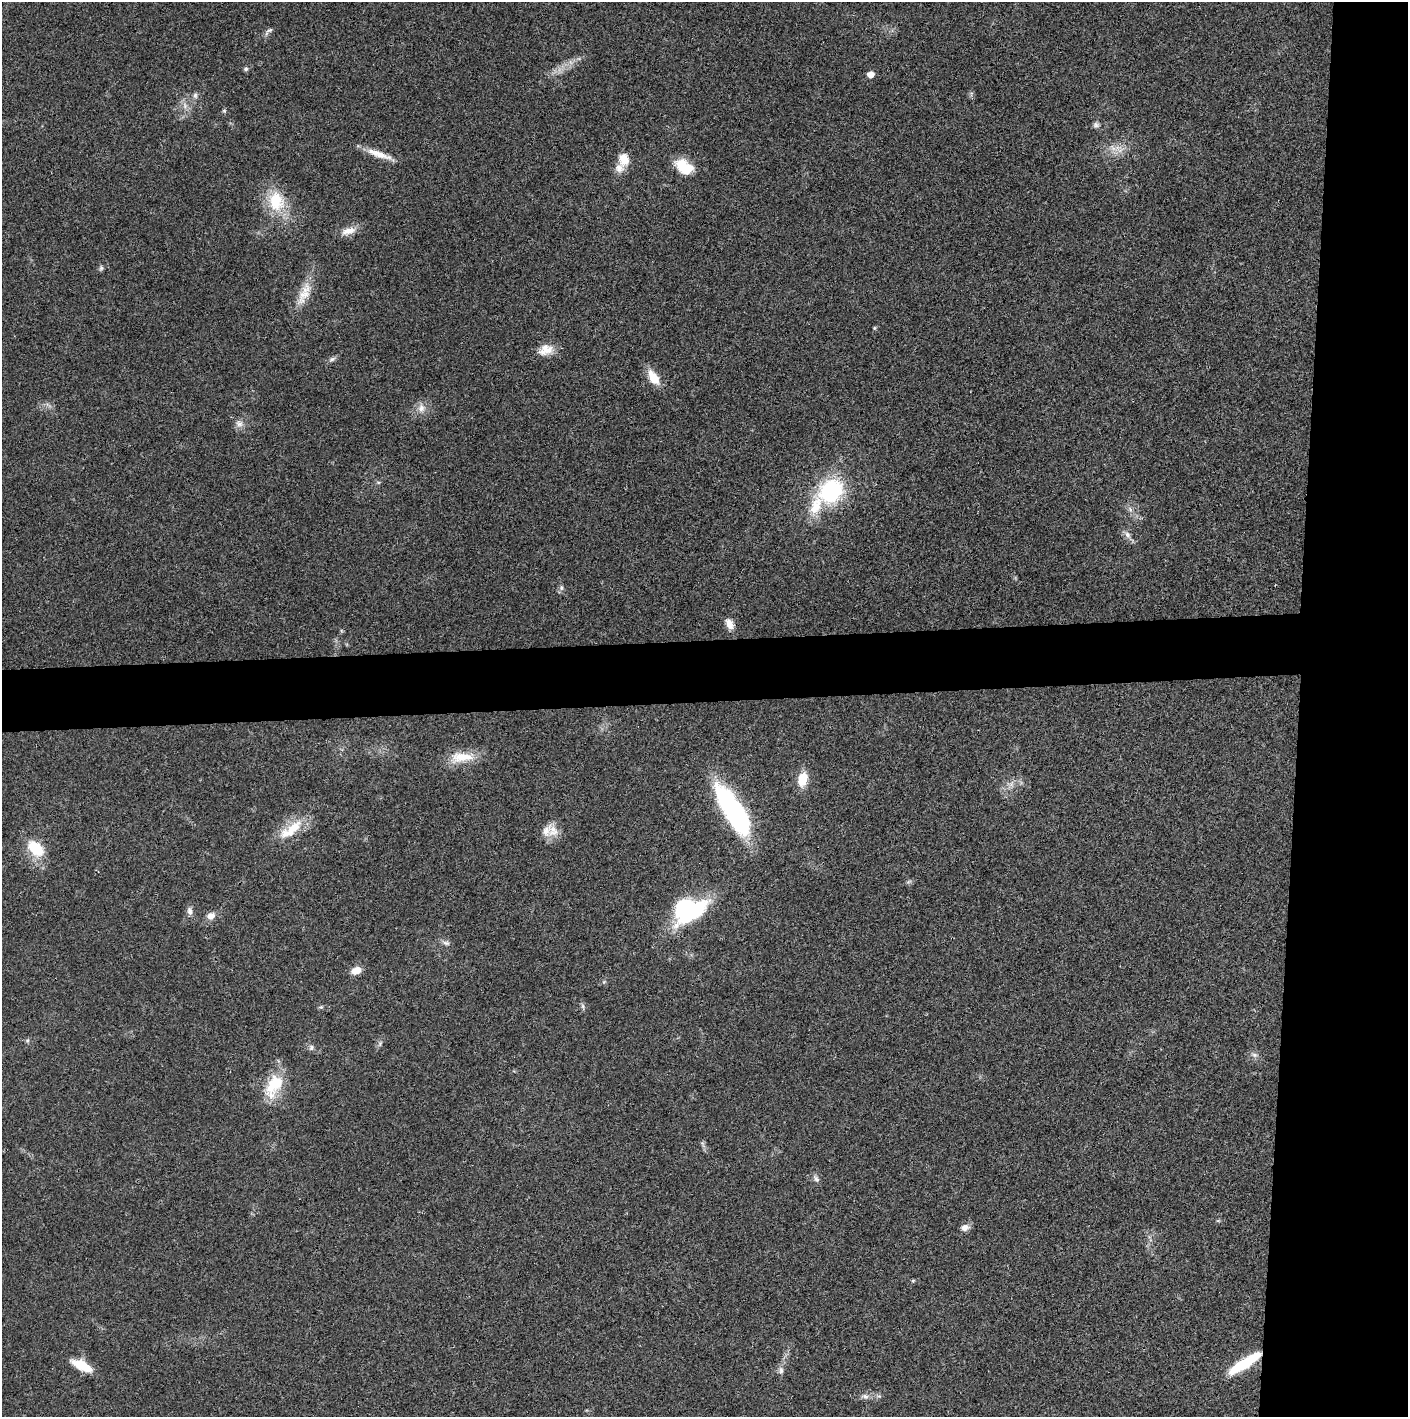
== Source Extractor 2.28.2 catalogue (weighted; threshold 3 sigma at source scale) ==
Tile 6 of 3 x 3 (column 3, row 2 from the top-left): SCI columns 2815-4220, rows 1417-2831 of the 4222 x 4245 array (HDU 1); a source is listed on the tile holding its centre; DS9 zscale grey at full resolution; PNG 1410 x 1419 px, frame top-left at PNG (2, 2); no overlay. Shown black and unused: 12% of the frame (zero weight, under 3 of 4 exposures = <1% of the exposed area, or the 3 px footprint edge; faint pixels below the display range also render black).
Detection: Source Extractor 2.28.2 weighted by HDU 2 'WHT'; one run over the whole footprint, this tile lists its part. Background 0.0189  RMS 0.0041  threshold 0.0185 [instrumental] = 3 sigma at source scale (4.5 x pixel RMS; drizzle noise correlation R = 1.50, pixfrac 1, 0.05/0.05 arcsec/px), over >= 5 px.
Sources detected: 56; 2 inside a brighter object's white glare — not listed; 3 inside a brighter listed object's ellipse — not listed separately; the other 51 listed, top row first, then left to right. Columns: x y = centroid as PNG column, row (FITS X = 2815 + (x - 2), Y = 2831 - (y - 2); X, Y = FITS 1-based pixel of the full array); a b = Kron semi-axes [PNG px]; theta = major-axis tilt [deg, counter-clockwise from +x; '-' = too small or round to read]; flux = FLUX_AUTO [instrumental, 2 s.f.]
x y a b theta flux
269 30 12 4 29 1.1
246 69 6 5 - 0.79
871 74 6 5 - 3.8
195 95 8 6 -78 1.1
185 106 10 6 -83 1.9
224 111 5 5 - 0.56
1096 125 8 7 - 1.1
1113 148 10 5 -35 2
379 154 35 7 -19 5.9
624 160 16 13 -86 5.7
687 169 21 12 8 7.7
276 201 29 22 -78 16
348 231 20 9 18 4.3
101 268 7 6 - 0.85
304 295 20 12 13 5.8
874 328 6 4 72 0.48
546 350 20 13 20 5.7
332 359 9 6 30 1.2
653 377 17 9 -57 7.7
421 408 12 9 -88 3
239 423 11 9 -38 2.4
378 482 6 4 -18 0.51
831 491 25 21 41 39
1130 509 8 5 -47 1.2
1128 535 11 7 -58 2
561 588 7 5 90 1
729 624 14 8 -63 3.2
462 757 35 13 6 10
802 779 15 9 77 8.2
734 812 50 16 -57 82
291 829 39 14 36 12
553 831 17 17 - 5.3
36 848 17 11 -45 15
190 911 11 7 -79 1.7
690 912 45 17 31 35
211 916 10 9 - 2.8
446 943 11 6 -15 1.4
356 970 12 8 22 3.8
321 1007 5 5 - 0.59
583 1007 10 4 -81 0.88
311 1048 7 7 - 1.2
1254 1055 8 6 -20 1.3
275 1084 29 18 53 15
702 1143 9 4 -71 0.86
816 1179 12 6 -53 1.3
965 1227 10 8 8 2.3
913 1280 5 4 - 0.48
1244 1363 40 9 33 17
82 1366 24 9 -27 9.5
781 1370 11 6 -85 1.5
865 1396 10 7 -25 1.5
Overlapping masked pixels (flux is a lower limit): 1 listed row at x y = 1244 1363